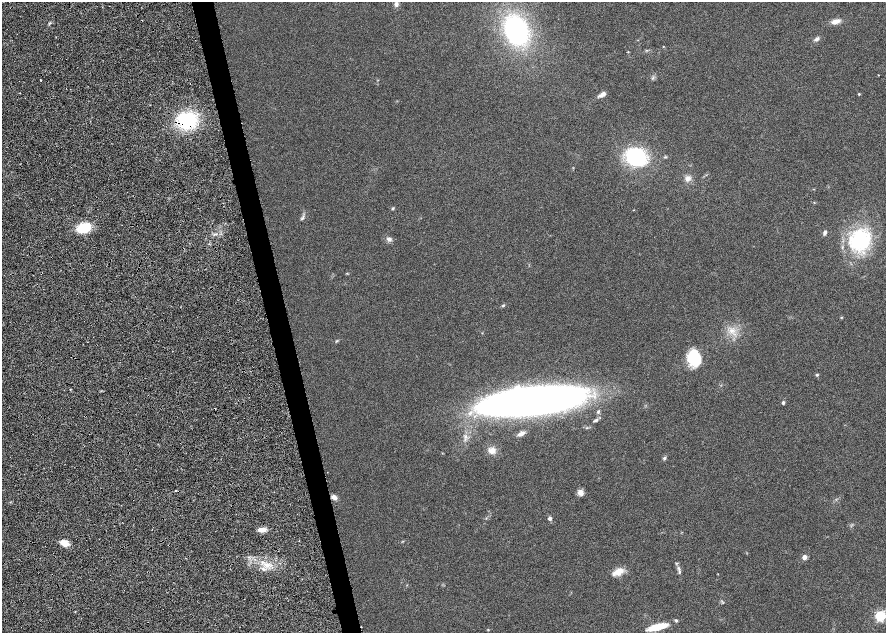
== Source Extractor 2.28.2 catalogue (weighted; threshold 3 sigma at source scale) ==
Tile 6 of 4 x 4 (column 2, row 2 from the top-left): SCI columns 1778-3545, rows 2575-3835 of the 7092 x 5198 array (HDU 1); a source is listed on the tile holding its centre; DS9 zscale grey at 2 x 2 block average (1 PNG px = mean of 2 x 2 image px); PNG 888 x 635 px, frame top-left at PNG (2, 2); no overlay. Shown black and unused: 3% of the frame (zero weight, under 4 of 8 exposures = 4% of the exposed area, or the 3 px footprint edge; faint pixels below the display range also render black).
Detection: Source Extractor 2.28.2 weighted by HDU 2 'WHT'; one run over the whole footprint, this tile lists its part. Background 0.023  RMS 0.0036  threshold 0.0146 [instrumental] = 3 sigma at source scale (4.09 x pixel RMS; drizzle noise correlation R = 1.36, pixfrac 0.8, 0.0396/0.0396 arcsec/px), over >= 5 px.
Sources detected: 50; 1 inside a brighter object's white glare — not listed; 3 inside a brighter listed object's ellipse — not listed separately; the other 46 listed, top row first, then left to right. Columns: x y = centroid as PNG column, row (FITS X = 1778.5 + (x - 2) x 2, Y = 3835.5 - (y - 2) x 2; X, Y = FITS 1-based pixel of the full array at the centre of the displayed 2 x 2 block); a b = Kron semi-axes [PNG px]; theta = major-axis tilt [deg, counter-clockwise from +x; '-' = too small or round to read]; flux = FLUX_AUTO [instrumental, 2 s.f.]
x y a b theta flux
396 4 5 5 - 1.9
835 21 13 5 18 3.4
516 30 21 16 -67 95
817 39 6 4 34 1.6
663 47 3 2 - 0.33
878 75 2 2 - 0.28
41 80 2 2 - 0.7
859 94 3 3 - 0.51
602 95 10 4 29 3
187 121 15 13 -38 49
636 157 16 13 -23 56
688 178 6 6 - 2.8
393 208 4 3 - 0.7
303 218 9 3 57 1.1
84 228 11 8 15 20
825 232 5 3 - 1.7
389 239 7 6 - 1.8
860 240 23 20 35 49
347 273 3 2 - 0.39
503 306 5 3 - 0.71
841 317 3 3 - 0.45
732 330 8 4 11 2.7
693 359 15 13 -43 21
817 375 4 3 - 0.59
531 401 81 20 7 540
783 403 4 3 - 1
85 416 2 2 - 0.31
596 420 7 3 23 1.3
521 434 9 4 25 2.5
465 437 5 4 - 1.4
492 450 8 7 - 4.1
664 458 5 4 - 0.98
176 491 2 2 - 1
580 493 8 6 -52 2.8
334 497 6 4 -33 3.2
550 518 4 4 - 1.6
262 530 7 4 4 5.4
64 543 9 6 -30 6.1
804 557 3 3 - 6.3
267 565 8 3 -6 2.8
263 569 6 3 -12 1.3
619 571 11 7 28 6.2
679 572 6 3 83 0.96
718 574 2 2 - 0.27
880 616 4 3 - 72
658 627 21 6 15 14
Overlapping masked pixels (flux is a lower limit): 2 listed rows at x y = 187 121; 85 416
Diffuse or blended objects may show on this block-average render without a row.